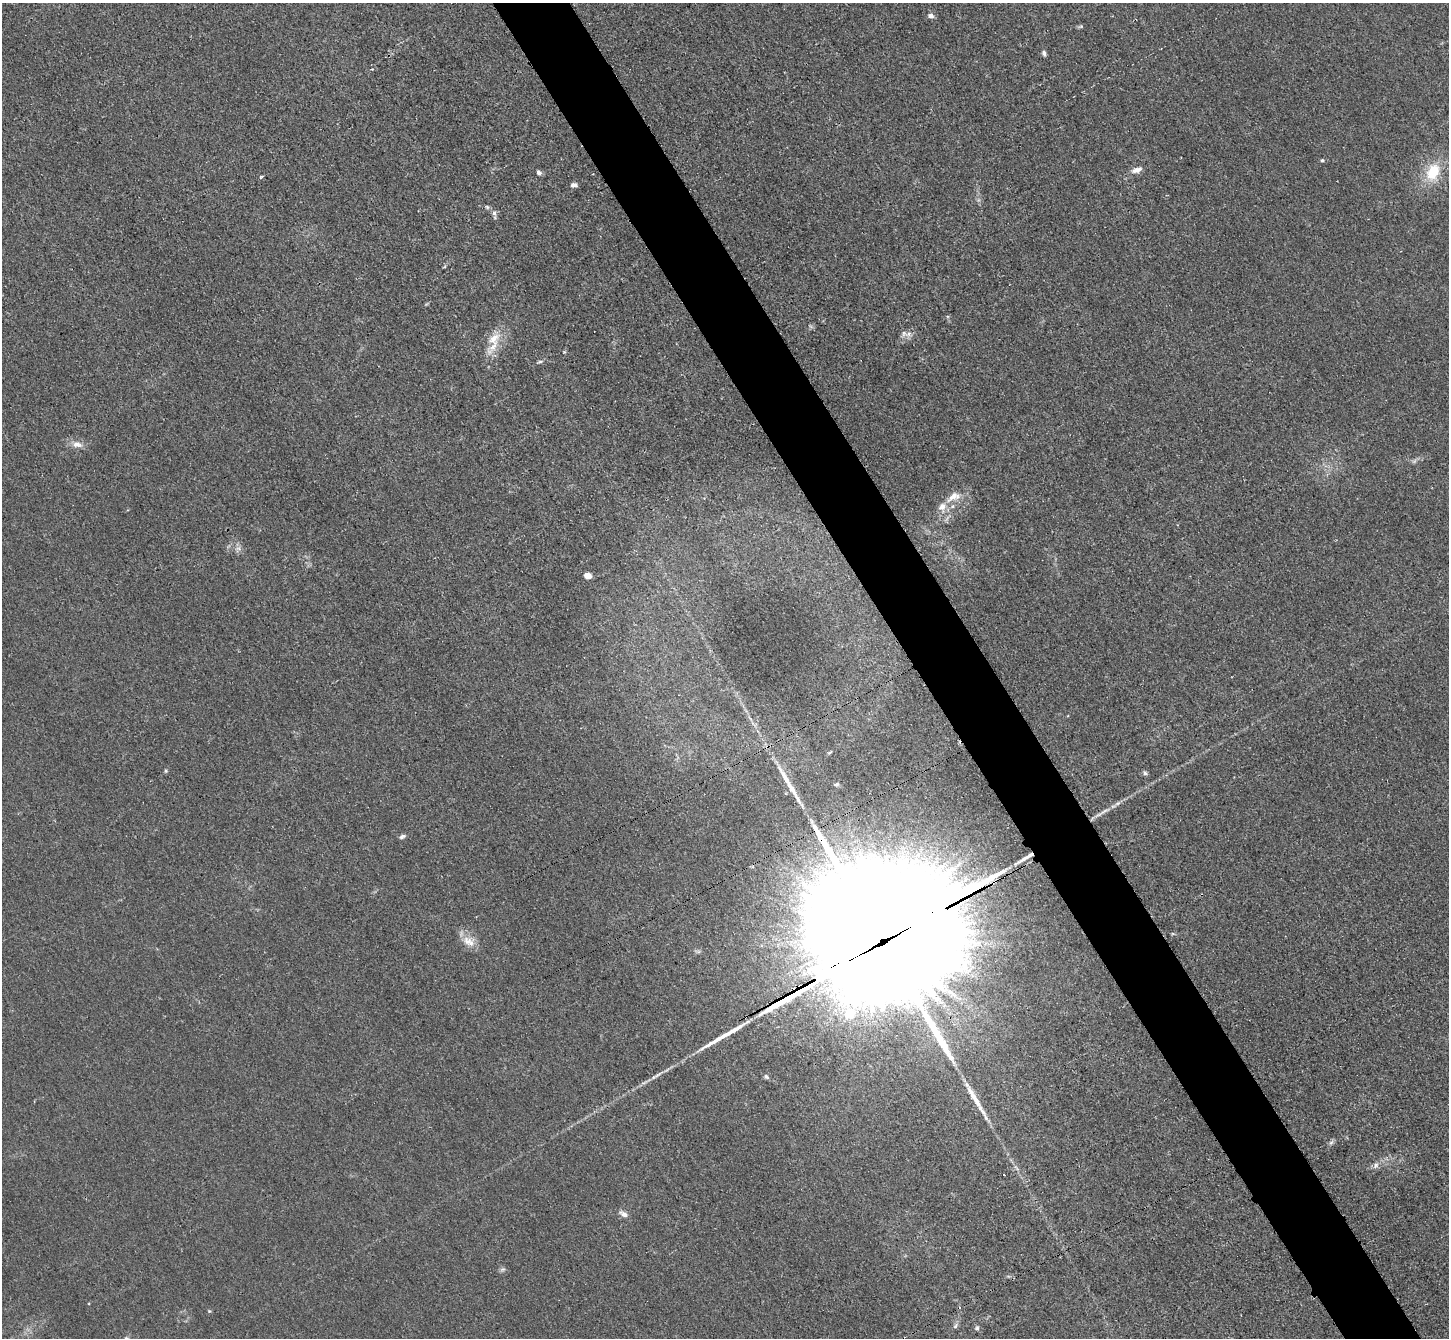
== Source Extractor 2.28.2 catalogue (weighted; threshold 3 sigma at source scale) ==
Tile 6 of 4 x 4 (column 2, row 2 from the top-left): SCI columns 1464-2910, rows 2978-4313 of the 5823 x 5815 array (HDU 1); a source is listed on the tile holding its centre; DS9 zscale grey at full resolution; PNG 1451 x 1340 px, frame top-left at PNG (2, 3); no overlay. Shown black and unused: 5% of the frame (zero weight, under 3 of 4 exposures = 2% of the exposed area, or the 3 px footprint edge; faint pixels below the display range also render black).
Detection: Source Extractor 2.28.2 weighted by HDU 2 'WHT'; one run over the whole footprint, this tile lists its part. Background 0.0138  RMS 0.0044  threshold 0.0199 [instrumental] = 3 sigma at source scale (4.5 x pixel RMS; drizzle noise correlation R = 1.50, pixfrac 1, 0.05/0.05 arcsec/px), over >= 5 px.
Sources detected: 45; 1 too faint to see at this stretch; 2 long thin detections or spike segments (spike, bleed or trail) — not listed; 5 inside a brighter listed object's ellipse — not listed separately; the other 37 listed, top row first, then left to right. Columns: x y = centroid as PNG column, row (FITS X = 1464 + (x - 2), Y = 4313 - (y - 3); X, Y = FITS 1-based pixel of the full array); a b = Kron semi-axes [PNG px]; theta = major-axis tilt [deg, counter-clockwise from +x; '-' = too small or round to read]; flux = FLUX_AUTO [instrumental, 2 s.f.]
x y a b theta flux
931 16 6 5 - 1.9
1081 26 7 5 18 0.69
1044 53 8 5 -80 1.1
1322 160 5 4 - 0.76
1137 170 15 7 18 3
538 172 7 5 -57 1.3
1433 172 22 15 68 15
261 177 4 4 - 0.63
574 185 7 5 -1 1.9
487 207 5 5 - 0.79
494 213 7 6 - 1.3
904 333 9 8 - 2.2
493 338 25 13 50 8.4
564 352 4 4 - 0.43
540 362 8 4 9 0.78
77 444 15 8 -14 3.6
954 497 24 12 27 6.8
238 548 10 5 22 1.5
587 576 7 5 -13 3.5
830 752 7 4 27 0.58
166 771 6 4 90 0.58
1145 773 6 6 - 1
836 784 7 5 11 0.89
402 836 8 5 22 1.2
1025 858 30 4 31 4.5
467 941 16 11 -74 5
883 942 117 29 28 86000
766 1077 7 5 -27 1
972 1094 26 7 -61 6.1
1331 1142 8 6 66 1.1
1376 1165 10 6 62 1.8
1016 1168 11 3 -50 1.2
624 1214 12 6 -27 2.3
502 1269 8 6 20 1
209 1311 5 5 - 0.53
955 1326 8 5 61 1.1
977 1328 6 6 - 0.91
Overlapping masked pixels (flux is a lower limit): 2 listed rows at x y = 1025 858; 883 942